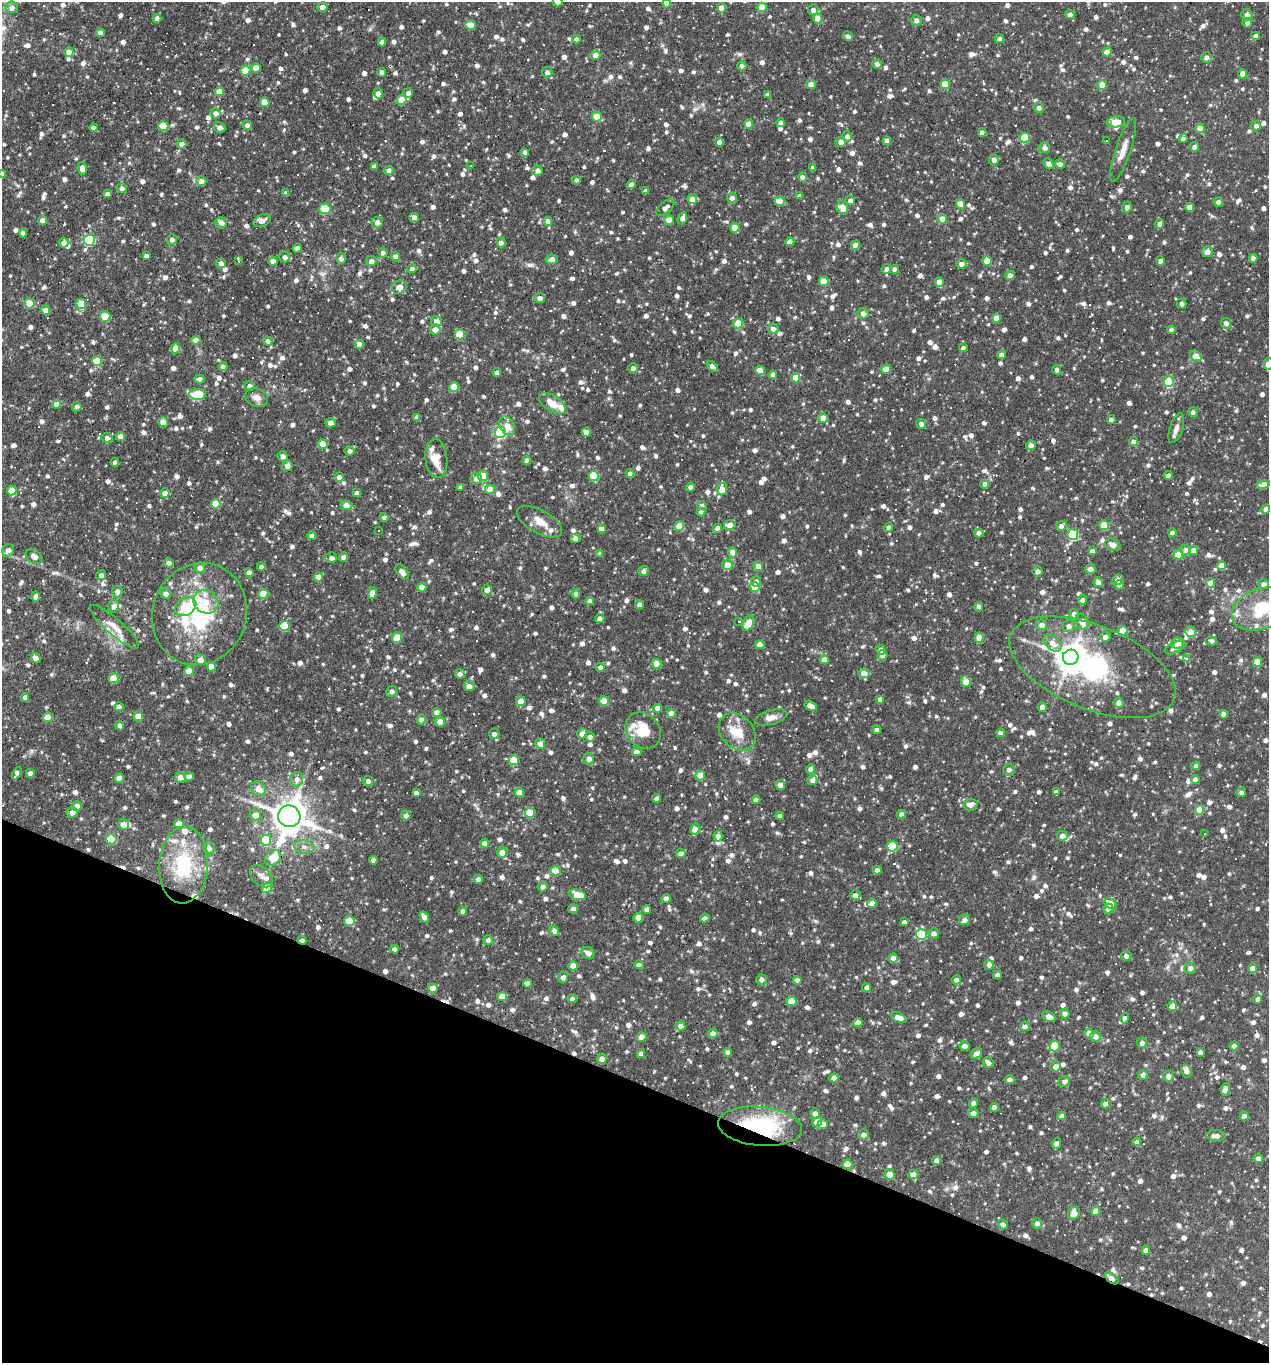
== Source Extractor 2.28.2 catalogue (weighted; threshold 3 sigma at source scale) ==
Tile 15 of 4 x 4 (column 3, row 4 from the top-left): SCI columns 2665-3931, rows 1-1361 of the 5459 x 5445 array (HDU 1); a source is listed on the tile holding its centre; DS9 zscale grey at full resolution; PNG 1271 x 1365 px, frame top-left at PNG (2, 2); each listed source drawn as its Kron ellipse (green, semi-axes under 4 px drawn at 4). Shown black and unused: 21% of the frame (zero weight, under 3 of 4 exposures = <1% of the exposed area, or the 3 px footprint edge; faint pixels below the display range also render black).
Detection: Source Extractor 2.28.2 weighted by HDU 2 'WHT'; one run over the whole footprint, this tile lists its part. Background 0.0891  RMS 0.0057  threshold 0.0257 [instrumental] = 3 sigma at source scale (4.5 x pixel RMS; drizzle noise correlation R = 1.50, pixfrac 1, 0.05/0.05 arcsec/px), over >= 5 px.
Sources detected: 1552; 80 cosmic-ray / hot-pixel residue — neither listed nor drawn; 29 inside a brighter listed object's ellipse — not listed separately; of the other 1443, all 500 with FLUX_AUTO >= 2.6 (the completeness limit of this list) listed and drawn (943 fainter detections not listed), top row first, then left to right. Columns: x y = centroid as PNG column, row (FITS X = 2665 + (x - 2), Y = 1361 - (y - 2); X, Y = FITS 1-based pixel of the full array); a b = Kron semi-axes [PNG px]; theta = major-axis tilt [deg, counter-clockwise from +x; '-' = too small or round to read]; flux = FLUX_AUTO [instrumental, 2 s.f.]
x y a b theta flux
558 2 5 5 - 3.8
667 3 4 4 - 6.3
12 7 6 6 - 3.3
322 7 5 4 - 3.4
762 7 4 4 - 13
722 8 4 4 - 6.5
813 10 5 5 - 2.9
1070 14 4 4 - 2.6
1247 15 6 5 - 3.2
157 18 4 4 - 3.4
818 18 5 4 - 11
916 20 5 5 - 2.9
1247 23 5 4 - 2.7
471 25 5 4 - 7.9
100 32 4 4 - 3.1
848 36 5 4 - 2.7
1256 36 4 4 - 3.2
576 39 4 4 - 3.1
1000 39 4 4 - 3.4
382 42 4 4 - 2.9
69 52 4 4 - 6.2
1107 52 4 4 - 5.7
595 55 5 5 - 4.9
1206 58 5 5 - 2.8
877 64 5 4 - 2.6
742 66 4 4 - 2.7
256 68 4 4 - 7.9
245 70 5 5 - 13
382 72 4 4 - 2.9
547 72 5 5 - 3.3
1243 74 4 4 - 10
811 84 5 5 - 3.9
945 84 5 5 - 16
1102 85 5 5 - 7
219 92 5 4 - 7.6
378 93 5 4 - 2.7
408 93 5 5 - 3
767 95 4 4 - 2.6
402 100 5 5 - 14
265 102 5 4 - 8.3
1039 108 5 5 - 2.7
216 113 5 5 - 3.6
597 117 5 5 - 13
1116 122 9 5 4 9.3
781 123 4 4 - 2.7
749 124 4 4 - 7.3
247 125 4 4 - 2.6
163 126 5 5 - 18
1256 126 5 4 - 2.7
94 127 4 4 - 2.8
219 127 6 5 - 3.1
1200 128 4 4 - 7.1
982 133 4 4 - 3.5
847 136 5 5 - 3
1025 138 5 5 - 23
1183 139 4 4 - 2.6
887 141 4 4 - 4.1
1107 141 3 3 - 4.9
719 142 4 4 - 2.9
841 142 5 5 - 3.7
182 144 5 4 - 3
1194 147 5 4 - 2.6
1045 148 5 5 - 2.6
1123 150 33 7 71 7.4
525 152 4 4 - 2.7
994 160 5 5 - 3.6
1049 164 5 4 - 2.8
1060 164 5 4 - 2.7
471 166 3 3 - 3.3
374 167 4 4 - 2.8
82 168 6 4 -80 4.1
813 168 4 4 - 3.4
388 170 5 4 - 3
538 171 5 5 - 3.2
2 174 4 4 - 3.4
803 177 4 4 - 4.1
576 180 4 4 - 2.7
201 181 5 4 - 4.1
631 184 5 4 - 3.5
122 188 5 5 - 2.9
646 191 4 4 - 3.2
286 193 4 4 - 2.6
107 194 4 4 - 2.7
799 196 4 4 - 2.7
732 198 5 5 - 2.8
692 199 5 5 - 5.6
850 200 5 5 - 2.8
780 201 5 4 - 9.2
1218 202 4 4 - 2.7
960 204 4 4 - 9.3
1127 207 5 4 - 2.9
1190 207 4 4 - 5.1
665 208 10 5 41 3.7
843 208 7 5 -76 5.8
325 209 6 5 - 25
414 217 5 4 - 4.7
682 218 6 4 65 3.3
942 219 4 4 - 8.8
42 220 4 4 - 3.1
669 220 5 4 - 8.3
262 221 9 6 24 4.3
548 221 4 4 - 3.6
377 222 5 5 - 3.8
221 223 6 5 - 2.8
1160 224 5 4 - 3.2
735 228 5 4 - 11
23 233 4 4 - 2.8
89 240 5 5 - 53
172 240 5 5 - 2.7
790 242 4 4 - 6.6
64 243 5 4 - 5.7
501 243 5 4 - 3
856 245 5 4 - 4.7
297 248 4 4 - 2.8
1207 252 5 5 - 4.5
383 253 5 4 - 2.7
146 256 4 4 - 2.6
395 256 5 4 - 2.8
285 257 5 5 - 2.8
341 258 5 5 - 2.9
1253 258 4 4 - 3
552 259 6 4 11 3.4
239 261 3 3 - 4.1
273 261 4 4 - 5.5
371 261 5 5 - 2.9
987 261 5 4 - 10
1161 261 5 4 - 3.7
221 263 5 4 - 3
961 264 5 4 - 3
412 269 4 4 - 4
887 269 5 5 - 2.7
895 269 4 4 - 2.7
1010 276 4 4 - 5.5
824 281 5 5 - 11
939 282 5 4 - 6.7
399 287 7 6 - 5.4
540 298 5 5 - 3.5
29 303 5 5 - 14
81 304 5 5 - 17
1182 304 5 4 - 2.7
46 310 4 4 - 4.1
863 313 5 5 - 4.1
105 316 5 5 - 17
996 318 4 4 - 7
436 321 6 5 - 4.5
1226 323 5 5 - 3
738 324 5 5 - 18
435 329 5 5 - 6.2
773 329 5 5 - 2.9
1171 330 4 4 - 2.9
460 334 5 5 - 20
196 340 5 4 - 3.8
268 341 4 4 - 2.8
359 344 4 4 - 6.1
175 348 5 5 - 8.7
963 348 4 4 - 2.8
1001 355 4 4 - 3.7
1196 356 6 5 - 7.7
97 361 5 5 - 14
1268 364 6 5 - 7.2
712 366 6 4 -41 3.2
223 367 4 4 - 2.8
633 368 5 4 - 3.1
886 369 5 4 - 7.6
760 370 5 4 - 9.1
1057 370 4 4 - 2.8
497 372 4 4 - 2.8
773 375 4 4 - 3
796 378 4 4 - 11
199 379 5 4 - 2.9
1169 382 5 5 - 36
249 386 5 4 - 2.8
454 387 5 5 - 19
198 394 8 5 -2 31
257 398 12 9 -22 4.1
552 403 15 8 -34 7.5
57 404 4 4 - 4.8
77 407 4 4 - 3
1193 412 5 4 - 2.8
417 417 4 4 - 3
823 418 5 5 - 6.3
1111 420 4 4 - 3.4
163 422 5 4 - 7.1
331 423 5 5 - 4
921 424 5 4 - 3
507 426 10 7 -57 5.6
1176 428 15 6 72 3.9
500 432 5 5 - 78
586 432 4 4 - 4.4
120 436 4 4 - 4.3
107 438 5 5 - 2.9
1133 442 4 4 - 3.5
323 444 5 4 - 10
1031 445 5 4 - 3.6
350 451 5 4 - 2.7
283 456 5 5 - 2.9
436 458 20 11 -84 11
527 460 4 4 - 2.8
115 462 4 4 - 2.6
287 466 5 5 - 3
630 474 4 4 - 2.7
1169 475 4 4 - 3.4
483 476 5 5 - 15
594 476 5 5 - 26
339 477 4 4 - 3.4
476 479 5 5 - 3.6
985 484 4 4 - 2.7
1263 484 7 4 11 5.9
461 487 4 4 - 2.8
691 487 4 4 - 3.8
490 489 5 4 - 7.4
722 489 6 5 - 6.7
12 490 5 5 - 11
165 493 5 4 - 4.8
357 493 4 4 - 3.4
216 504 5 4 - 13
346 505 6 4 -15 6.6
702 505 5 4 - 2.9
1266 509 4 4 - 3.1
701 512 4 4 - 2.7
384 517 4 4 - 3
540 522 25 11 -29 8.7
730 525 6 5 - 4.6
1104 525 5 5 - 17
679 526 5 4 - 12
1061 526 5 4 - 2.9
889 527 5 4 - 3
718 528 4 4 - 4.9
602 529 4 4 - 4.7
378 530 3 3 - 5.4
979 533 4 4 - 3.9
1172 533 4 4 - 3.1
1073 535 5 5 - 45
312 536 4 4 - 3
575 538 5 4 - 2.7
1113 545 8 6 -23 4.1
8 550 6 6 - 3.3
1186 550 5 5 - 3
1194 550 4 4 - 5.6
1092 551 4 4 - 2.7
733 552 5 4 - 5.6
600 554 4 4 - 2.8
1178 554 5 4 - 11
34 556 9 6 -38 3.8
343 557 4 4 - 2.9
331 558 6 5 - 2.9
169 563 5 4 - 2.8
727 565 5 5 - 7.5
1222 565 5 4 - 6.3
758 566 4 4 - 5.5
261 567 4 4 - 2.8
200 568 5 5 - 4
1090 569 5 5 - 3.1
643 571 5 4 - 2.9
1038 571 5 5 - 3.3
249 572 4 4 - 3.6
402 572 8 5 -53 3.5
101 575 5 5 - 2.9
318 577 4 4 - 6.4
1117 580 5 5 - 3.7
756 581 5 5 - 2.7
1098 582 5 4 - 4.2
1210 583 5 4 - 6.6
1264 584 5 5 - 3.2
1119 585 5 4 - 3.3
422 587 4 4 - 7.8
755 587 5 5 - 19
487 590 5 5 - 3.3
117 592 6 5 - 2.9
372 593 6 4 79 7.1
166 594 5 5 - 3
263 594 5 5 - 13
576 594 4 4 - 2.8
36 597 5 4 - 3.6
1082 600 5 4 - 2.7
590 601 4 4 - 2.7
206 602 13 11 -30 8.1
640 605 4 4 - 5.4
114 606 6 5 - 3.3
185 607 11 8 33 8.8
979 607 5 4 - 2.7
1260 609 30 20 21 27
199 614 52 47 69 76
1074 614 5 4 - 3.1
600 618 4 4 - 2.9
739 622 3 3 - 3
1082 622 8 6 -69 5.8
748 623 8 5 63 14
1042 625 5 5 - 3.3
285 626 5 5 - 18
1069 626 6 6 - 2.6
114 627 31 8 -41 7.1
1123 631 5 5 - 14
1191 632 5 5 - 4.5
397 637 6 4 67 10
1105 637 5 5 - 3.2
979 638 5 4 - 7.1
1211 641 6 4 -16 2.9
1053 643 10 6 -41 5.2
1178 643 6 5 - 6
760 645 4 4 - 8.1
1175 647 11 5 25 2.9
881 650 5 5 - 4.6
882 655 5 5 - 2.9
1071 657 8 7 - 940
35 658 5 4 - 3.6
1187 659 3 3 - 17
200 660 5 5 - 4.3
824 660 4 4 - 7.7
1257 662 5 4 - 9.8
656 664 5 4 - 13
211 667 4 4 - 5.8
600 667 4 4 - 2.7
1092 667 88 42 -22 110
189 671 5 4 - 12
864 673 6 4 2 7.3
460 674 5 4 - 2.8
114 678 5 5 - 16
966 682 5 4 - 9.7
469 686 5 5 - 2.8
392 691 5 5 - 2.7
25 697 4 4 - 2.9
880 699 4 4 - 2.6
521 701 5 5 - 6.8
604 701 5 5 - 14
1119 703 5 5 - 2.7
811 706 7 4 -30 4.5
119 707 4 4 - 3.9
1042 707 4 4 - 3.6
657 708 4 4 - 5.4
437 712 4 4 - 5.5
671 713 4 4 - 4.9
1224 714 4 4 - 3.8
138 716 5 5 - 12
48 717 5 5 - 12
771 718 16 7 16 4.7
421 720 5 4 - 3
440 722 5 4 - 7
120 726 4 4 - 2.7
643 730 19 16 -51 15
877 730 4 4 - 2.8
737 732 21 16 -47 13
582 733 5 4 - 4
1000 733 4 4 - 3.4
494 734 5 5 - 2.6
590 737 5 4 - 2.8
540 744 5 5 - 5.3
636 752 5 4 - 2.7
589 759 5 5 - 3.9
514 760 5 5 - 20
1196 766 4 4 - 2.9
811 769 4 4 - 4.6
1009 770 6 5 - 2.7
17 773 7 4 66 3
30 773 4 4 - 3
700 775 5 5 - 12
189 776 4 4 - 3.1
180 777 5 5 - 4.4
119 778 5 4 - 6.1
297 779 7 6 - 3.6
812 780 5 5 - 3.1
1195 780 4 4 - 3.5
368 781 5 5 - 2.7
780 785 5 5 - 4.4
258 789 8 7 - 6.2
519 792 4 4 - 7.3
1056 792 4 4 - 2.6
1241 792 5 4 - 2.7
416 793 4 4 - 2.7
657 798 4 4 - 3.4
756 800 4 4 - 3.7
970 805 7 6 - 3.8
77 806 5 4 - 5.1
1200 810 4 4 - 11
72 812 5 5 - 4.3
530 813 5 5 - 19
901 814 4 4 - 2.7
255 815 6 5 - 5.5
289 816 11 10 - 1400
406 816 5 4 - 2.7
780 816 4 4 - 2.7
123 824 5 5 - 4.7
179 824 5 4 - 8.1
695 829 5 4 - 6.8
1204 833 3 3 - 4
718 836 5 4 - 3.5
1062 836 5 5 - 3.2
111 839 5 5 - 23
266 840 5 5 - 23
485 843 4 4 - 5.5
892 846 5 5 - 30
304 847 10 6 -8 3
209 848 6 5 - 2.8
502 852 5 5 - 5
681 854 4 4 - 4.7
273 858 9 7 39 12
373 860 4 4 - 2.7
183 865 38 24 87 38
877 870 4 4 - 3.9
556 871 5 4 - 15
261 876 13 8 -41 3.8
478 879 4 4 - 3.1
543 887 5 5 - 2.9
267 888 6 4 46 11
578 895 8 5 -14 13
855 895 5 5 - 3
666 899 4 4 - 2.8
872 903 5 4 - 3.9
1111 904 6 5 - 7.7
573 909 5 4 - 3
647 909 4 4 - 3.8
1108 909 5 4 - 7.3
463 911 4 4 - 3
424 917 6 4 -55 3.5
638 918 4 4 - 8.6
705 918 5 4 - 3
965 920 5 5 - 3
349 921 5 5 - 12
904 922 4 4 - 2.7
554 931 5 4 - 2.9
934 933 5 5 - 2.7
921 935 5 5 - 32
302 940 4 4 - 2.9
488 940 5 5 - 2.7
394 949 4 4 - 3.1
588 953 7 5 -36 3.1
1126 956 5 5 - 2.7
893 958 4 4 - 5.9
989 964 5 4 - 3.4
639 965 4 4 - 3.2
573 966 5 4 - 8.9
1190 968 5 5 - 2.9
1253 968 5 4 - 4.6
998 975 4 4 - 2.7
563 977 6 5 - 3
761 979 5 5 - 2.8
797 980 4 4 - 2.6
956 980 4 4 - 2.8
527 983 4 4 - 3.3
433 988 5 5 - 6.1
866 988 4 4 - 2.7
502 996 5 4 - 9.2
572 999 4 4 - 3
1258 999 4 4 - 2.7
791 1001 5 5 - 14
1172 1006 5 4 - 6.1
1065 1014 5 5 - 2.8
1049 1016 7 5 -25 4.9
899 1017 8 4 -22 4.9
1125 1018 5 4 - 3
858 1023 4 4 - 5.3
680 1026 5 4 - 2.9
1025 1026 5 5 - 2.8
713 1033 5 4 - 3.4
1089 1033 5 4 - 7.4
1095 1036 5 5 - 3.7
642 1037 4 4 - 6.4
1142 1043 5 5 - 2.7
965 1046 5 5 - 4.2
1055 1046 5 5 - 14
1234 1046 4 4 - 2.8
728 1052 4 4 - 2.6
1200 1052 4 4 - 2.7
641 1054 4 4 - 3
976 1054 6 4 34 3.6
602 1059 5 4 - 3.8
988 1063 6 5 - 2.8
1055 1066 5 5 - 3.1
1187 1071 7 5 -67 2.8
1143 1075 5 5 - 2.7
1168 1076 5 5 - 3.5
834 1078 4 4 - 3.1
1010 1080 5 4 - 3.1
1064 1082 6 5 - 2.7
1225 1089 6 4 81 5.2
973 1103 4 4 - 2.8
1105 1104 4 4 - 4.5
994 1107 4 4 - 5.2
815 1113 5 5 - 3.1
973 1113 5 4 - 3.5
1062 1116 4 4 - 3.3
1244 1116 4 4 - 4.9
817 1122 5 4 - 11
823 1124 5 4 - 5
760 1126 42 19 -5 68
864 1135 5 5 - 3
1216 1136 10 5 0 4.5
1137 1142 4 4 - 2.7
1056 1143 6 4 69 3.3
1258 1158 5 4 - 3
937 1160 4 4 - 3.4
847 1164 5 5 - 12
890 1174 5 5 - 8.1
913 1174 5 4 - 6.3
1096 1211 4 4 - 6
1074 1213 7 5 53 5.6
1037 1223 5 5 - 2.7
1003 1224 5 5 - 2.9
1146 1250 4 4 - 3.8
1112 1278 8 4 -37 3.4
Overlapping masked pixels (flux is a lower limit): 4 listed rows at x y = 302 940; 760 1126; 847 1164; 1112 1278
Isophote crosses this tile's border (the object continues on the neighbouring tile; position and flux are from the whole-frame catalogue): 6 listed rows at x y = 558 2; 667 3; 1256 36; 2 174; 1268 364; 1260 609